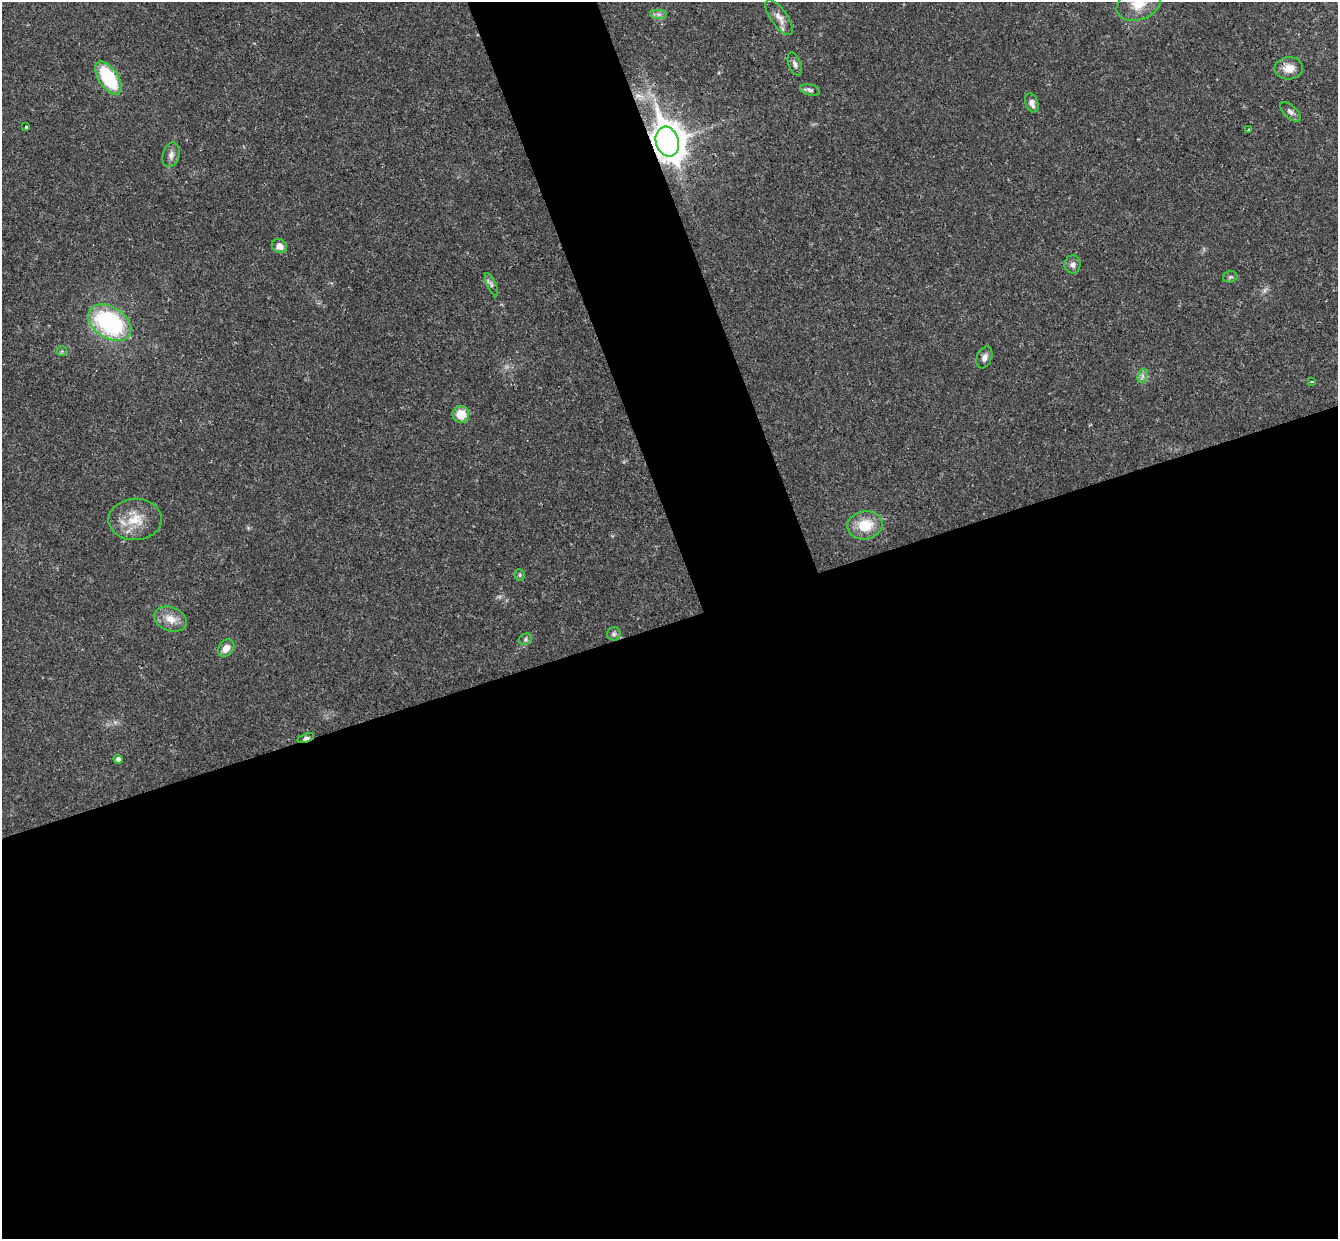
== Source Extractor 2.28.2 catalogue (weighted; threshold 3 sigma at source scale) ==
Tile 15 of 4 x 4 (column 3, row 4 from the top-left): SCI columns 2730-4065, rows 171-1407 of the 5460 x 5411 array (HDU 1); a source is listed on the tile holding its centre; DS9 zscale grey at full resolution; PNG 1340 x 1241 px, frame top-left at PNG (2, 2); each listed source drawn as its Kron ellipse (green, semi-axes under 4 px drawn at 4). Shown black and unused: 54% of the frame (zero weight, under 3 of 4 exposures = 6% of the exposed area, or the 3 px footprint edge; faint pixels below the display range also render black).
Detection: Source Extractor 2.28.2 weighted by HDU 2 'WHT'; one run over the whole footprint, this tile lists its part. Background 0.0325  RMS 0.0025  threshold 0.0114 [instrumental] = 3 sigma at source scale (4.5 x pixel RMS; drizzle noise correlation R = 1.50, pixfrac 1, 0.05/0.05 arcsec/px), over >= 5 px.
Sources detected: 32; all 32 listed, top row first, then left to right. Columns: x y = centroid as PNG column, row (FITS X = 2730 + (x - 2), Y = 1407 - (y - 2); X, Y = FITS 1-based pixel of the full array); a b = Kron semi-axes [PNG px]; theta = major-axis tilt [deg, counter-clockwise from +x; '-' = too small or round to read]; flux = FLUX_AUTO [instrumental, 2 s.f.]
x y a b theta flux
1139 4 23 15 21 5.7
658 14 8 4 0 0.68
779 17 21 8 -55 2.3
795 64 12 6 -69 0.97
1289 68 14 11 4 3.2
108 78 19 9 -56 15
810 90 10 5 -12 0.76
1032 103 10 6 -70 1.2
1290 112 12 6 -43 1
26 127 3 3 - 0.56
1249 130 3 3 - 0.35
667 142 15 11 -71 460
171 155 12 8 75 1.3
279 246 8 7 - 2
1073 264 9 8 - 1
1230 277 7 5 14 0.5
491 285 12 4 -65 0.7
110 323 23 15 -33 31
62 351 5 5 - 0.37
984 357 11 7 68 1.2
1142 376 7 4 72 0.74
1312 381 3 3 - 0.29
461 415 8 8 - 4.4
135 519 26 20 1 6.8
865 525 18 14 10 6.8
520 575 5 5 - 0.44
170 619 17 11 -21 3.2
614 634 7 6 - 0.69
525 639 7 5 24 0.52
226 648 9 7 52 2.2
306 738 9 4 18 1.6
118 759 4 4 - 1
Overlapping masked pixels (flux is a lower limit): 2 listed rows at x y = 667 142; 306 738
Isophote crosses this tile's border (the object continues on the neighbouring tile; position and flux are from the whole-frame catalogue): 1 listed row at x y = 1139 4